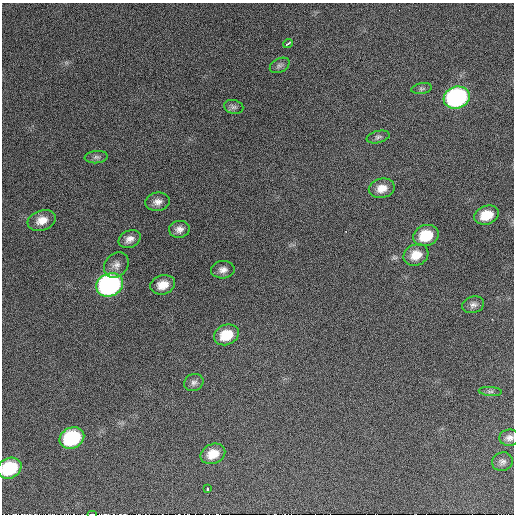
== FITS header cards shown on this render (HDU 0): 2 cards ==
NAXIS1  =                  512  /
NAXIS2  =                  512  /

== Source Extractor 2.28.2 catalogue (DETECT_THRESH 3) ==
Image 512 x 512 px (HDU 0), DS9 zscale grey, 1 PNG px = 1 image px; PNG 516 x 516 px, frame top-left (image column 1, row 512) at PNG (2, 3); each listed source drawn as its Kron ellipse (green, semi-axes under 4 px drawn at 4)
Background 931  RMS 28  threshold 84.9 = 3 sigma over >= 5 px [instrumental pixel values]
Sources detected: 30; all 30 listed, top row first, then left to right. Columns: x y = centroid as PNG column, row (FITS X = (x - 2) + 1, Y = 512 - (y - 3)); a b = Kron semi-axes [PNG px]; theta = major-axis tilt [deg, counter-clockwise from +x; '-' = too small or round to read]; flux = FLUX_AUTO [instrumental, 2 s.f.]
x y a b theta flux
288 44 5 2 - 3600
280 65 10 7 28 6000
422 89 10 5 10 5400
457 98 13 11 17 340000
234 107 10 7 -13 6100
378 137 11 6 14 5700
96 157 11 6 5 6200
382 188 13 9 12 21000
158 202 12 9 7 12000
486 215 12 9 19 39000
42 220 14 10 19 22000
179 229 10 8 8 11000
426 236 13 10 18 56000
129 239 11 8 27 12000
416 255 13 10 25 28000
116 265 14 11 51 13000
223 270 12 8 4 11000
110 285 14 11 23 470000
163 285 12 9 16 24000
473 305 11 8 15 8900
226 335 13 10 22 46000
194 383 10 8 25 7800
490 391 11 4 -4 4900
72 438 13 10 24 150000
509 438 10 8 6 9100
213 454 13 9 23 29000
502 462 10 9 - 7800
10 468 12 10 26 110000
208 489 4 3 - 5800
92 514 5 2 - 1700
At the frame edge (FLAGS 8, measured only in part): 2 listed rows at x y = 10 468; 92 514